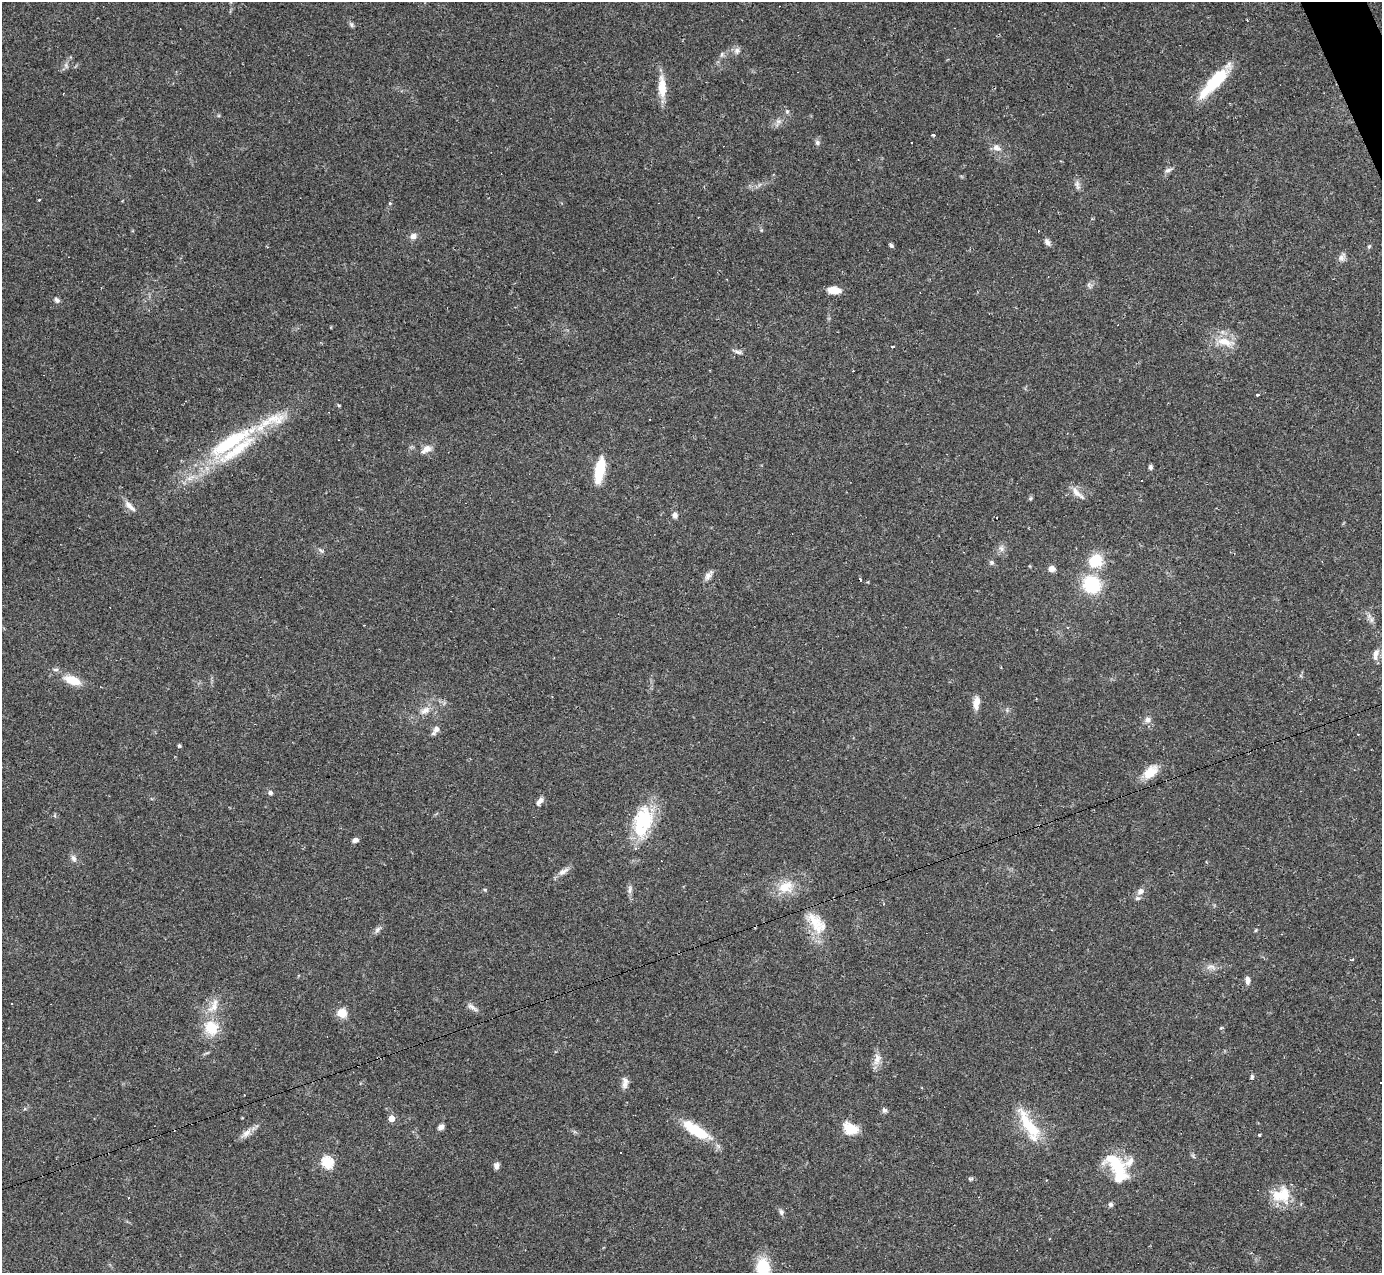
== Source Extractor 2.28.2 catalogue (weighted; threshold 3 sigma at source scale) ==
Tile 10 of 4 x 4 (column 2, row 3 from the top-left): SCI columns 1381-2760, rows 1548-2818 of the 5521 x 5508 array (HDU 1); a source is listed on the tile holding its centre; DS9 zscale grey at full resolution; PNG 1384 x 1275 px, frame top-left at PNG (2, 2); no overlay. Shown black and unused: <1% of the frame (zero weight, under 2 of 3 exposures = <1% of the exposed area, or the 3 px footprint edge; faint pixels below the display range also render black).
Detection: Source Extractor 2.28.2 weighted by HDU 2 'WHT'; one run over the whole footprint, this tile lists its part. Background 0.0849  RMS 0.0059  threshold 0.0267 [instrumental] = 3 sigma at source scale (4.5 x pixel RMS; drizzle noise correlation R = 1.50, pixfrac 1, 0.05/0.05 arcsec/px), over >= 5 px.
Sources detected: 116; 1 inside a brighter object's white glare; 14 cosmic-ray / hot-pixel residue — not listed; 7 inside a brighter listed object's ellipse — not listed separately; the other 94 listed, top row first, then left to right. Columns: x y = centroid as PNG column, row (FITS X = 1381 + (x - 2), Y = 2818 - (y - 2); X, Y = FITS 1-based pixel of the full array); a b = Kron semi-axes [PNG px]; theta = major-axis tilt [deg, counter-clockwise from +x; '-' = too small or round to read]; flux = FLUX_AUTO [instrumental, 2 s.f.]
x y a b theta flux
351 25 8 5 -64 1.2
737 51 9 8 - 2.3
66 65 7 6 - 1.5
1215 81 46 11 47 31
662 87 29 9 -87 11
787 111 6 5 - 0.96
778 121 8 6 6 2.1
933 134 3 3 - 5.6
817 142 7 6 - 1.5
997 148 12 8 -28 3.6
1168 170 10 5 22 1.9
1077 185 14 6 -75 2.4
39 200 3 2 - 0.58
390 203 5 4 - 0.65
413 236 8 8 - 2.9
1047 242 10 6 -61 2.1
891 246 5 4 - 1.2
267 247 3 2 - 0.68
1369 247 6 4 63 1
1342 257 13 8 59 2.6
1089 285 10 4 -64 1.2
834 290 13 7 -2 7.6
57 300 8 6 -46 1.6
1225 342 25 10 -14 10
892 346 4 2 - 0.65
738 352 12 5 -15 1.8
1257 395 3 2 - 1.1
230 442 83 18 31 59
427 448 10 8 10 4.1
1151 467 6 5 - 1.3
600 470 26 9 78 22
1077 493 23 7 -44 4.3
1030 498 6 4 22 0.91
129 506 20 7 -44 4.1
675 515 7 6 - 2.4
1001 548 9 6 -74 2.3
321 551 8 5 -39 1.4
1095 561 17 15 38 17
991 562 7 6 - 1.3
1051 569 7 7 - 3
708 575 15 7 55 3
1092 584 15 13 -44 38
1371 619 9 5 -84 2.1
1376 653 13 8 67 4
56 670 8 4 0 1.3
72 680 20 9 -19 11
976 703 15 7 83 5.7
425 710 15 9 28 5.1
1148 720 8 7 - 2.6
436 729 10 7 60 3.2
179 746 3 3 - 1
1150 772 20 11 42 11
270 793 6 5 - 1.8
540 801 11 6 50 2.8
642 821 35 27 74 34
355 840 7 5 15 2.2
74 859 9 7 -58 2.2
563 871 17 7 31 3.5
786 887 23 17 13 13
630 889 14 6 86 2.3
485 890 5 4 - 0.64
1140 891 10 8 45 2.9
816 923 36 18 -51 17
377 930 11 6 55 1.9
1256 930 5 3 - 0.57
1352 960 6 3 -1 0.65
1211 967 16 6 -2 3.5
1247 980 10 6 -86 2.6
12 1003 3 3 - 1.2
213 1006 25 10 59 9
472 1007 17 6 -33 2.6
342 1013 9 9 - 8.4
211 1028 14 13 - 17
1221 1028 5 3 - 0.61
877 1059 19 10 78 5
1252 1077 7 5 -78 0.98
625 1083 15 7 84 3.4
884 1110 7 7 - 1.5
391 1118 4 4 - 10
1029 1126 44 13 -56 23
441 1127 8 6 31 2.1
850 1128 17 12 -29 12
695 1130 38 12 -33 22
246 1133 16 8 44 4.2
1259 1135 3 3 - 1.1
327 1162 6 5 - 61
496 1166 8 6 -88 2.3
1117 1166 35 15 -55 29
971 1179 7 5 1 0.96
1281 1196 30 16 -8 16
128 1198 2 2 - 0.48
1111 1204 6 5 - 1.4
781 1212 8 6 -74 1.7
763 1267 17 14 88 21
Isophote crosses this tile's border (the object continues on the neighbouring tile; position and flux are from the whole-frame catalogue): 1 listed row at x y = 763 1267